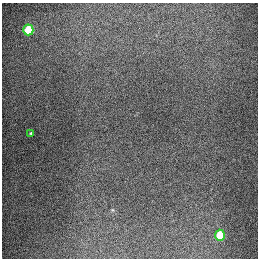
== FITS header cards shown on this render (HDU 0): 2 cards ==
NAXIS1  =                  256
NAXIS2  =                  256

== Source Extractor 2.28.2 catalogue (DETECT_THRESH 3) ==
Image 256 x 256 px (HDU 0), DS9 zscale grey, 1 PNG px = 1 image px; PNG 260 x 260 px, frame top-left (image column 1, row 256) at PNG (2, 3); each listed source drawn as its Kron ellipse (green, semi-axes under 4 px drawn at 4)
Background 1330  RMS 27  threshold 81.2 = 3 sigma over >= 5 px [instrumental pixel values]
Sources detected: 3; all 3 listed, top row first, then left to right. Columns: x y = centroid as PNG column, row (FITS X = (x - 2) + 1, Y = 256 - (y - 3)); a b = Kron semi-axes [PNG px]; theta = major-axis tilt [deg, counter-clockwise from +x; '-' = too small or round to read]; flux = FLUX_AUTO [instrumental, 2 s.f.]
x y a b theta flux
28 30 5 5 - 90000
31 133 3 3 - 2100
220 235 5 5 - 71000